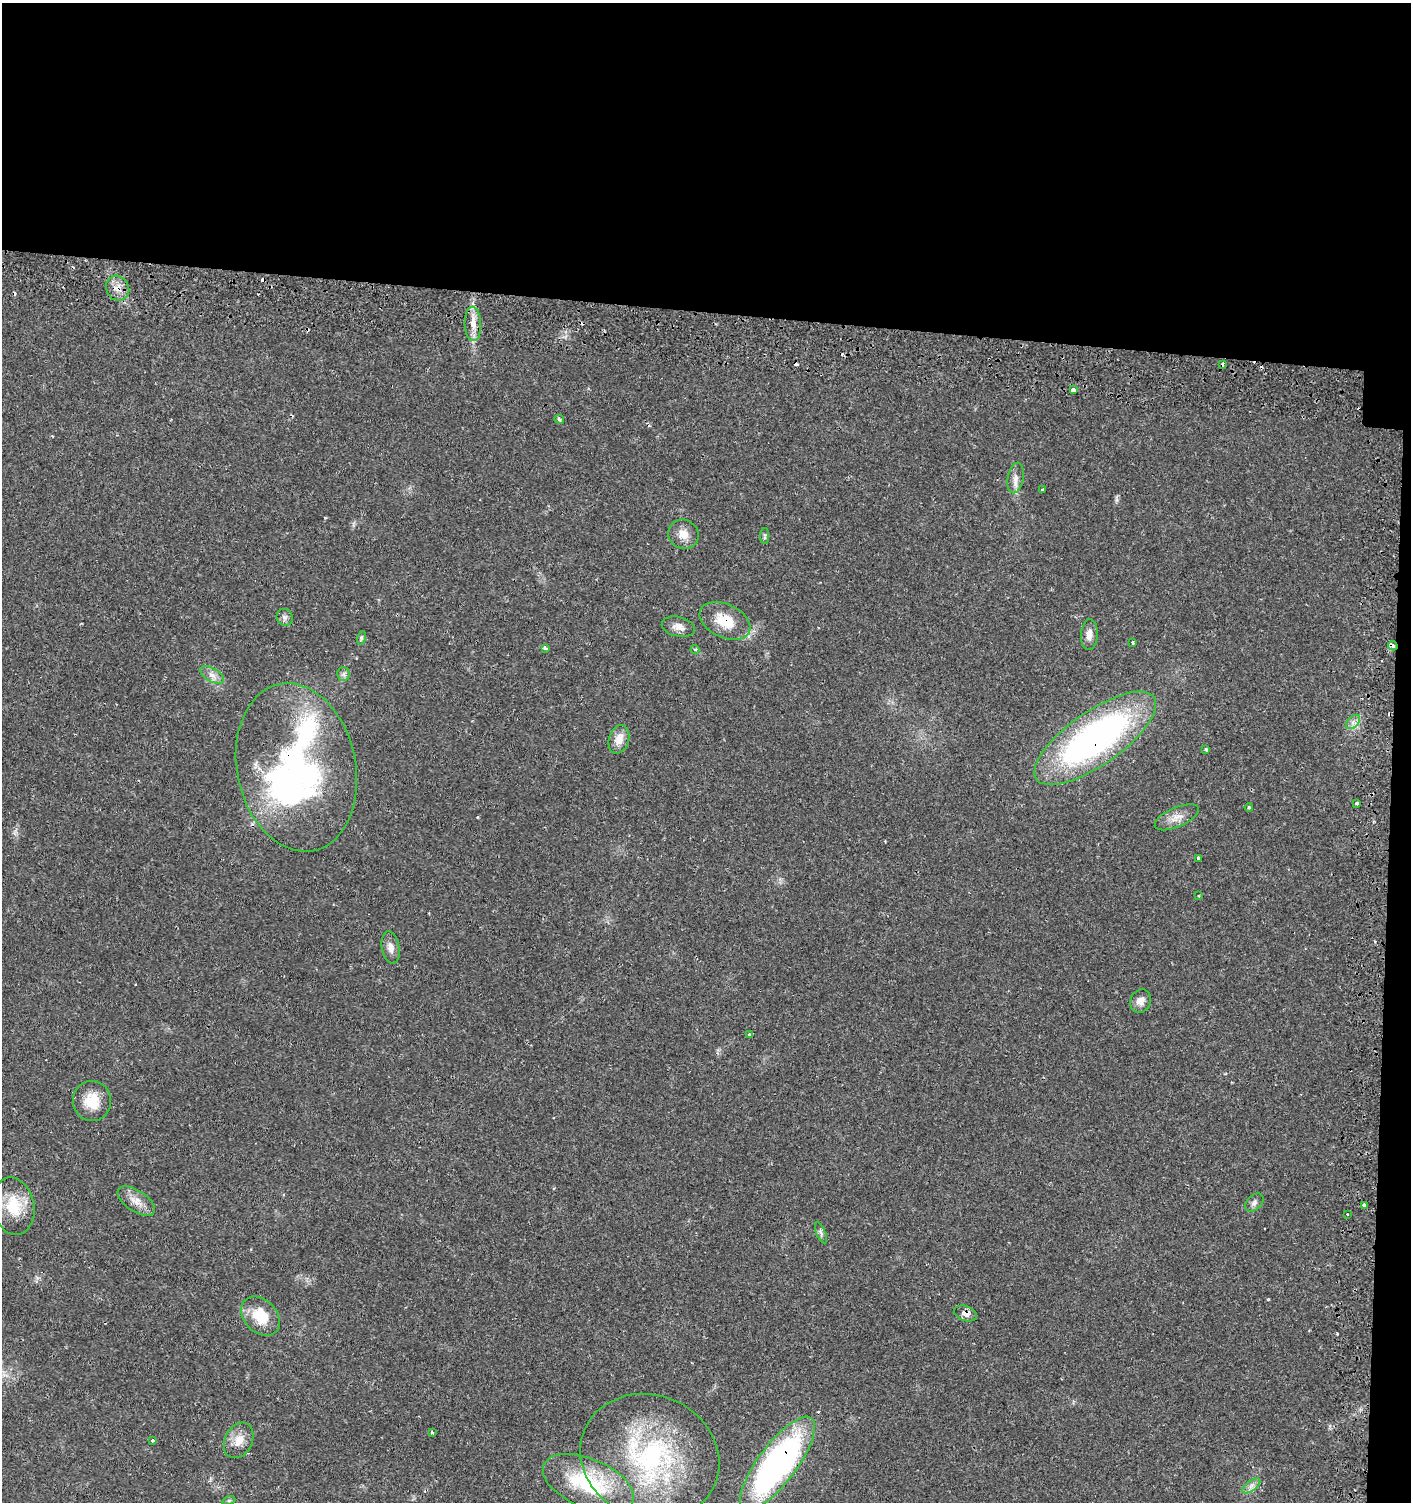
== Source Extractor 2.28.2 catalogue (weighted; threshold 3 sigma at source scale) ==
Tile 3 of 3 x 3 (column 3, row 1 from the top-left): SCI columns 3156-4564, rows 3059-4558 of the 4845 x 4632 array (HDU 1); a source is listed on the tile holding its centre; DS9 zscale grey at full resolution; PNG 1413 x 1504 px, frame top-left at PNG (2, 3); each listed source drawn as its Kron ellipse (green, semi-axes under 4 px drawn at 4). Shown black and unused: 22% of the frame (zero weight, under 2 of 3 exposures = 5% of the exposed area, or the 3 px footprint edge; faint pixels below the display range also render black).
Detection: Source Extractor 2.28.2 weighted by HDU 2 'WHT'; one run over the whole footprint, this tile lists its part. Background 0.0151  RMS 0.0022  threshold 0.0101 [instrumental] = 3 sigma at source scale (4.5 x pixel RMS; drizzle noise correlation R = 1.50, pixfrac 1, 0.0396/0.0396 arcsec/px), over >= 5 px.
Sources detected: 60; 1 inside a brighter object's white glare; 8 cosmic-ray / hot-pixel residue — neither listed nor drawn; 1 inside a brighter listed object's ellipse — not listed separately; the other 50 listed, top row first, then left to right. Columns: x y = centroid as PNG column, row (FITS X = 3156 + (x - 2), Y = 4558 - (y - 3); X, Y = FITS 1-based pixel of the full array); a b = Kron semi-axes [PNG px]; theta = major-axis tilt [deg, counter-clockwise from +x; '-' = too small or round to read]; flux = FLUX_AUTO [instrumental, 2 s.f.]
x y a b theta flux
118 288 13 11 -60 2.2
473 324 17 8 -88 2.4
1222 364 4 3 - 1.5
1073 390 4 3 - 2.8
559 419 5 3 - 0.4
1016 478 15 8 78 1.6
1042 489 3 3 - 0.66
683 534 15 14 - 2.5
765 536 8 4 89 0.43
285 617 8 8 - 0.76
725 621 27 16 -24 6.5
678 627 17 9 -14 1.8
1089 635 15 8 87 1.6
361 638 7 4 72 0.45
1132 643 3 3 - 0.31
1393 646 5 4 - 1.1
545 648 4 3 - 0.73
695 650 4 3 - 0.41
343 674 7 6 - 0.63
212 675 13 6 -30 1.4
1353 722 8 5 46 0.9
1095 738 72 27 35 82
619 739 14 10 72 2.6
1206 749 3 3 - 0.51
296 767 85 59 -78 67
1357 803 3 3 - 0.37
1249 807 4 3 - 0.29
1177 817 24 9 24 2.4
1198 858 4 3 - 0.99
1198 896 3 3 - 0.22
391 947 16 8 -79 1.6
1141 1001 12 10 64 1.6
750 1035 4 3 - 0.54
92 1101 20 19 - 5.1
136 1201 21 10 -33 2.6
1254 1202 10 7 43 0.85
1364 1205 3 3 - 1.8
13 1206 29 21 -79 7.8
1347 1214 3 2 - 0.48
821 1233 11 4 -67 0.63
966 1313 12 7 -18 1.4
261 1316 22 16 -45 6.8
432 1433 3 3 - 0.52
152 1440 3 3 - 0.47
239 1440 18 13 62 3.1
650 1457 71 61 -23 48
777 1464 57 19 53 76
588 1483 48 24 -23 19
1251 1486 10 5 36 0.96
229 1500 7 4 19 0.35
Overlapping masked pixels (flux is a lower limit): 8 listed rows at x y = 118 288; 1222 364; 725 621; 1393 646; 1095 738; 296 767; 966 1313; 777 1464